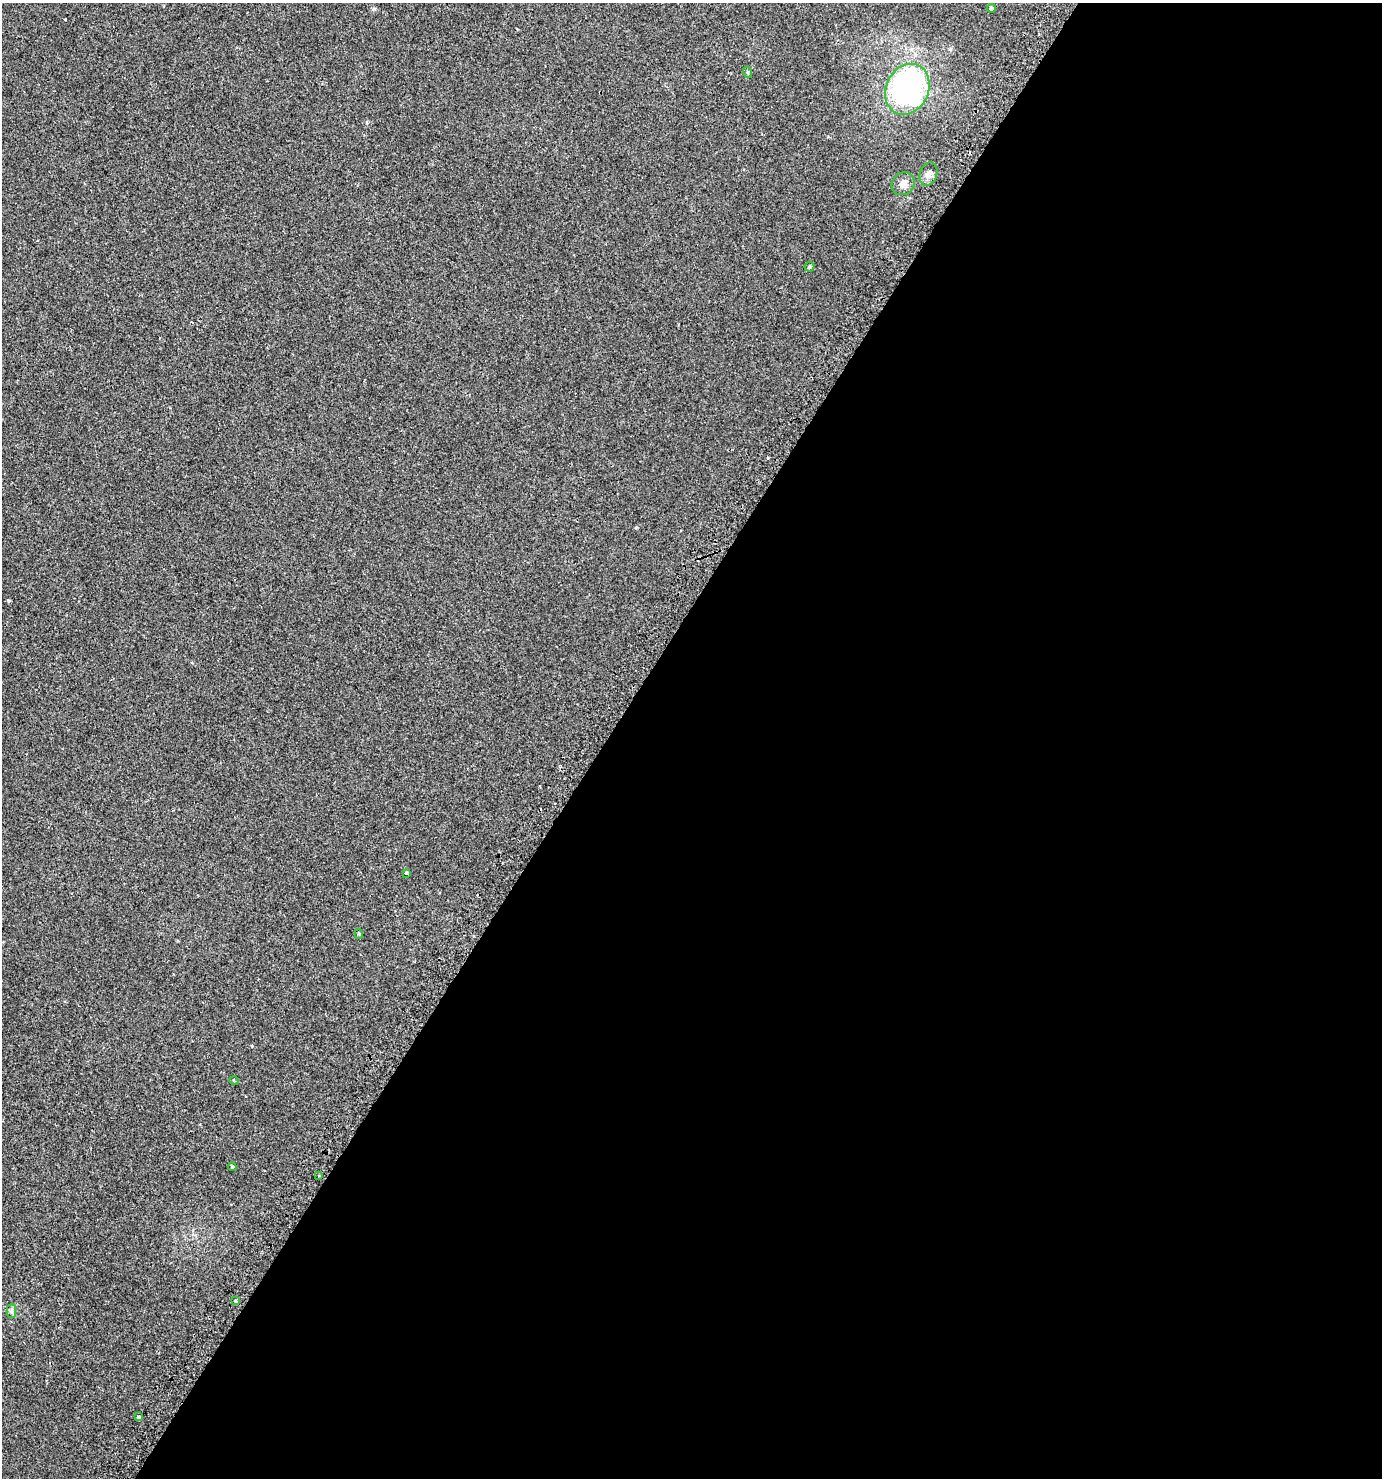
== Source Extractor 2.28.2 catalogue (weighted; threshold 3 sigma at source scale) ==
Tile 12 of 4 x 4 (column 4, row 3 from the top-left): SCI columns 4386-5765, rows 1526-3001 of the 6077 x 6018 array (HDU 1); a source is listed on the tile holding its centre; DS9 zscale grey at full resolution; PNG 1384 x 1480 px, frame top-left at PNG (2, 3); each listed source drawn as its Kron ellipse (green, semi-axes under 4 px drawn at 4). Shown black and unused: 56% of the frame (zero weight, under 2 of 3 exposures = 3% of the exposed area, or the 3 px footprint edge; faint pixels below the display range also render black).
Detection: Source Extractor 2.28.2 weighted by HDU 2 'WHT'; one run over the whole footprint, this tile lists its part. Background 0.00251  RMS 0.0043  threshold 0.0192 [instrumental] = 3 sigma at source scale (4.5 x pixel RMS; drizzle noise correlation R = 1.50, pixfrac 1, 0.0396/0.0396 arcsec/px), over >= 5 px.
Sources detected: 17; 3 cosmic-ray / hot-pixel residue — neither listed nor drawn; the other 14 listed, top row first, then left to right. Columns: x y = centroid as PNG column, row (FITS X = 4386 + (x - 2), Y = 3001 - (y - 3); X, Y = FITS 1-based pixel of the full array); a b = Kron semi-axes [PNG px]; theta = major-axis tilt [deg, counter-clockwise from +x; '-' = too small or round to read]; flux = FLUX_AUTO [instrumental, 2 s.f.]
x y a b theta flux
991 8 4 4 - 0.78
747 72 6 3 -71 0.41
907 89 26 21 64 110
929 174 12 8 69 1.9
903 184 12 11 - 2.7
809 267 5 4 - 0.73
406 873 4 3 - 0.92
359 934 5 4 - 0.54
234 1081 4 3 - 0.38
232 1167 4 4 - 0.44
319 1176 3 2 - 0.36
235 1301 3 3 - 0.6
11 1311 7 4 -90 0.83
138 1417 4 3 - 0.59